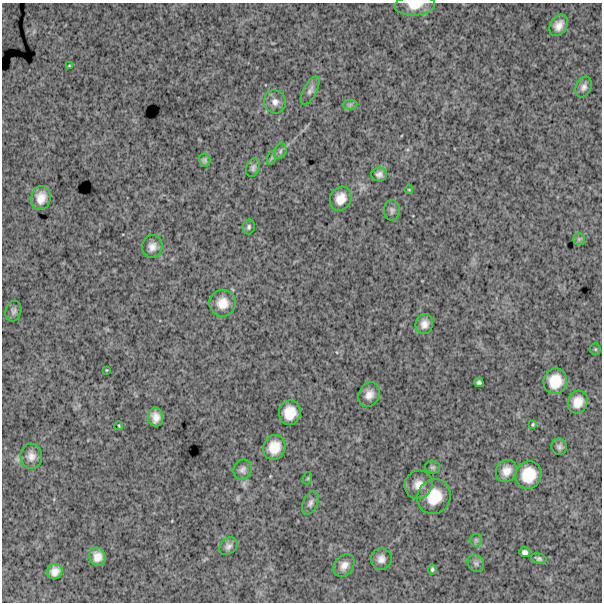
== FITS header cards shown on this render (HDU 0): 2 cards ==
NAXIS1  =                  600
NAXIS2  =                  600

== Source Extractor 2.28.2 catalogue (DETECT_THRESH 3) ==
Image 600 x 600 px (HDU 0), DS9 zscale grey, 1 PNG px = 1 image px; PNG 604 x 604 px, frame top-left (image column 1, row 600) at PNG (2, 3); each listed source drawn as its Kron ellipse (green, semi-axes under 4 px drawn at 4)
Background 1310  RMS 280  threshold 842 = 3 sigma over >= 5 px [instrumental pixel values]
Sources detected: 53; all 53 listed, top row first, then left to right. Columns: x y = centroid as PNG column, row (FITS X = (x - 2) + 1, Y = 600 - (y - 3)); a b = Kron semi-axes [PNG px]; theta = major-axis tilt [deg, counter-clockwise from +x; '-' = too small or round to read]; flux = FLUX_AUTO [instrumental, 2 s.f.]
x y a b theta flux
415 5 20 10 4 260000
559 25 11 8 58 150000
70 66 4 2 - 22000
584 87 11 7 68 84000
310 90 15 6 62 86000
275 102 11 11 - 130000
350 104 7 5 1 44000
280 151 8 6 69 48000
271 158 7 4 70 33000
205 160 6 6 - 42000
253 168 10 6 66 57000
379 174 8 7 - 76000
409 190 4 3 - 14000
41 198 12 9 80 200000
341 199 12 10 62 210000
392 210 10 8 89 63000
249 227 7 6 - 43000
579 239 5 5 - 37000
152 247 11 10 - 130000
223 303 13 13 - 260000
13 311 10 7 73 61000
424 324 10 8 74 130000
595 349 6 5 - 25000
107 370 3 2 - 14000
555 381 13 11 73 380000
479 382 5 4 - 41000
369 395 13 10 64 150000
578 402 11 9 66 220000
290 413 12 11 - 320000
156 417 9 7 -83 150000
533 424 4 3 - 21000
119 426 4 2 - 17000
274 447 12 11 - 310000
559 447 8 7 - 59000
31 456 12 11 - 140000
433 467 7 6 - 39000
243 470 10 9 - 83000
507 471 11 10 - 180000
528 475 14 13 - 450000
308 478 6 4 72 21000
418 485 14 13 - 200000
434 497 18 16 62 500000
310 503 12 7 65 75000
476 540 6 6 - 41000
228 546 10 7 42 76000
525 552 5 5 - 59000
97 557 9 8 - 170000
381 559 11 10 - 120000
539 559 8 5 -16 43000
476 563 9 7 -53 66000
344 565 12 9 53 130000
432 569 5 4 - 31000
55 572 8 7 - 130000
At the frame edge (FLAGS 8, measured only in part): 1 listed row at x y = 415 5